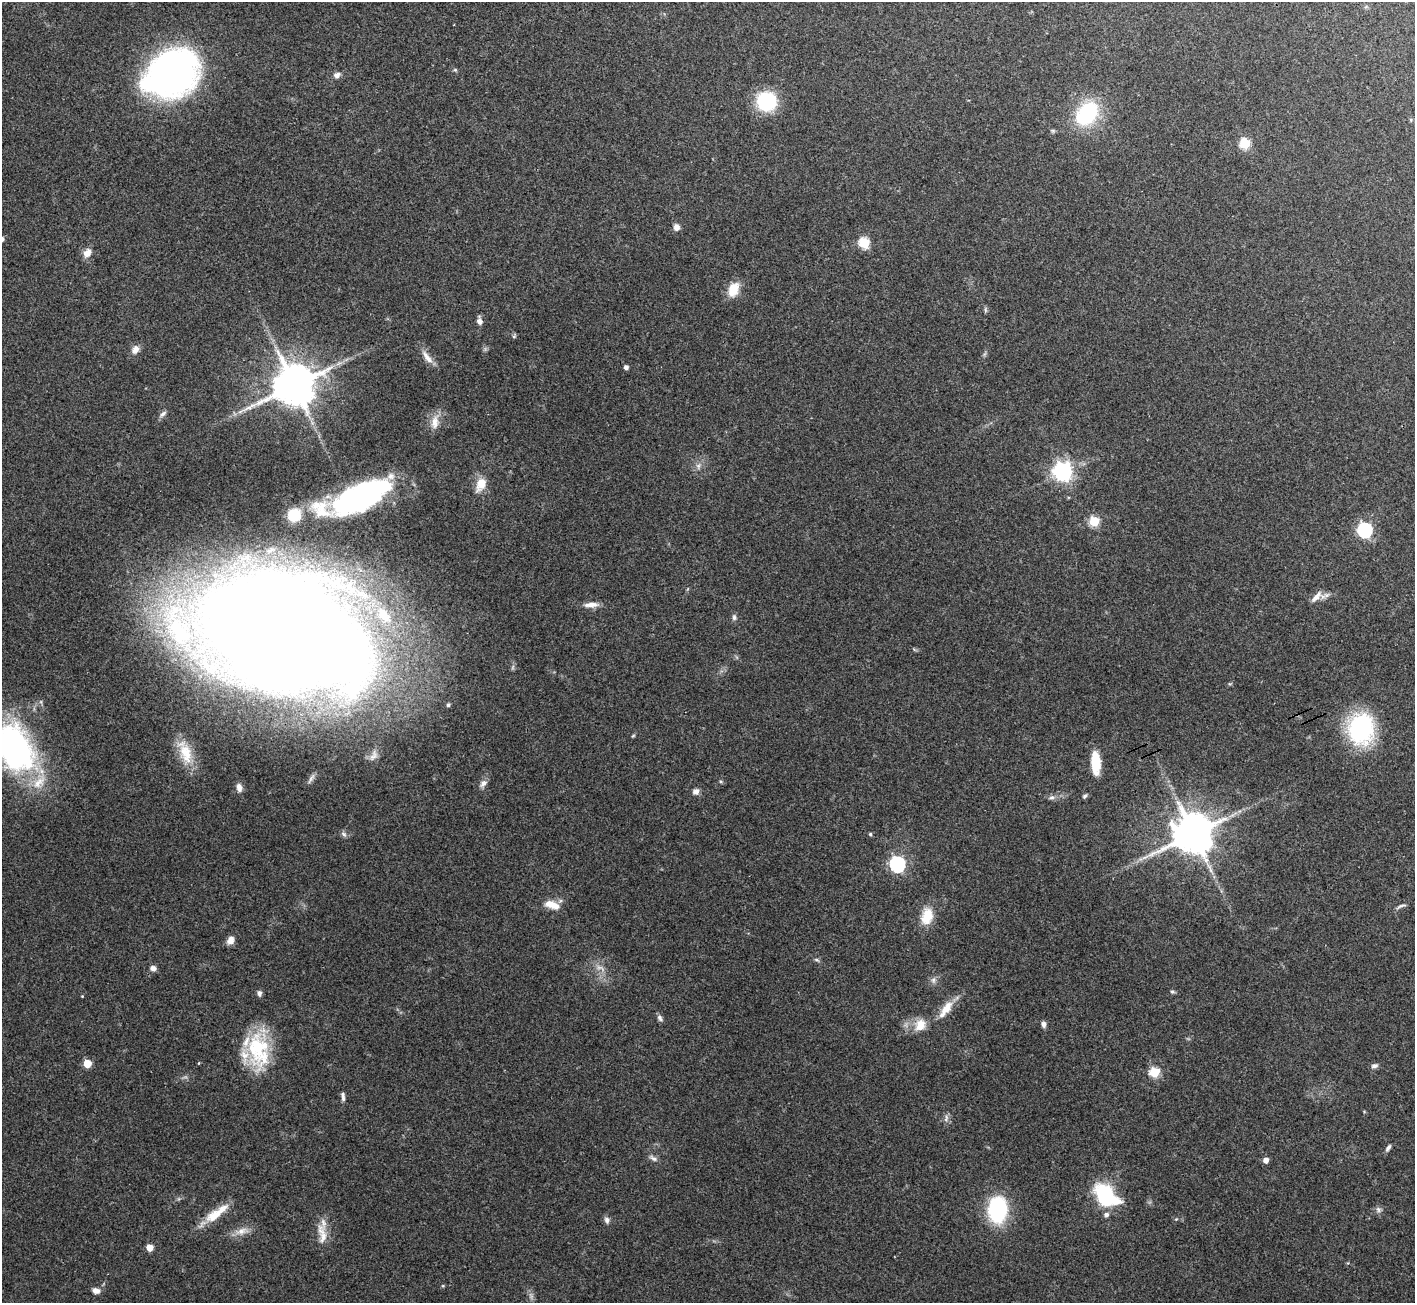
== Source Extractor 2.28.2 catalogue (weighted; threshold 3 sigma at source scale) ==
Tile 10 of 4 x 4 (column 2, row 3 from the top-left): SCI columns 1423-2835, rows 1466-2766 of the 5673 x 5664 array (HDU 1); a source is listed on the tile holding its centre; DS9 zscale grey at full resolution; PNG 1417 x 1305 px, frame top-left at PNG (2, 2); no overlay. Shown black and unused: <1% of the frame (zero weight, under 3 of 4 exposures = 2% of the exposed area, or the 3 px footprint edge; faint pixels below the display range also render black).
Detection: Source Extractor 2.28.2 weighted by HDU 2 'WHT'; one run over the whole footprint, this tile lists its part. Background 0.114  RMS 0.0059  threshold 0.0265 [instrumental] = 3 sigma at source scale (4.5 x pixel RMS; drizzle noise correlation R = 1.50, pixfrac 1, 0.05/0.05 arcsec/px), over >= 5 px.
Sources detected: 90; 1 too faint to see at this stretch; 3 inside a brighter object's white glare — not listed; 5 inside a brighter listed object's ellipse — not listed separately; the other 81 listed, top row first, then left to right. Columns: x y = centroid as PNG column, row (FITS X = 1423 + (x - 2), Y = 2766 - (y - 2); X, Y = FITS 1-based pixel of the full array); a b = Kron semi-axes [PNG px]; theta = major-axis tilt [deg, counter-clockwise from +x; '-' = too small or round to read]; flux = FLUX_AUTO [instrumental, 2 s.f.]
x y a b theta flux
455 70 6 4 0 0.8
172 72 45 38 38 250
337 75 8 7 - 2.7
766 101 17 17 - 43
1087 114 23 16 49 55
1411 120 6 4 -73 0.7
1245 143 5 5 - 41
676 227 9 8 - 2.8
2 239 6 5 - 1.8
864 243 6 6 - 40
87 253 12 9 55 4.4
733 289 18 11 67 10
985 310 8 4 -82 1
479 321 8 6 -79 2.9
514 336 6 4 45 0.88
135 349 11 8 56 3.8
427 357 23 7 -53 5.2
626 367 5 5 - 1.6
294 385 13 11 27 2400
163 414 11 5 43 2
435 422 20 10 81 6.6
698 466 7 6 - 1.8
1063 471 7 7 - 290
481 484 13 9 66 10
359 495 49 27 39 110
294 515 14 13 - 18
1094 521 5 5 - 31
1365 530 7 6 - 120
1316 597 17 6 47 3.7
591 605 19 7 3 4.7
734 617 8 5 -90 1.6
284 633 156 84 -15 2000
448 705 5 5 - 1.4
1361 729 23 20 84 91
633 736 6 3 20 0.64
14 747 63 37 -57 160
185 752 36 16 -72 17
1096 763 24 9 -87 15
483 783 12 7 46 2.8
239 787 10 7 -79 3.4
696 792 7 7 - 2.8
1085 796 7 4 45 1.2
1051 797 8 6 2 1.8
344 834 9 6 -28 1.7
870 834 4 4 - 0.99
1193 834 12 11 - 2300
897 864 7 7 - 130
552 905 19 9 -20 7.9
1401 906 16 4 22 1.7
927 916 22 14 77 13
230 940 11 8 66 3.9
817 960 8 4 -26 1.1
153 968 8 7 - 2.2
933 980 9 6 -77 2.1
1172 992 6 4 -19 1
259 993 7 5 -75 2
82 996 4 3 - 0.43
947 1008 22 10 54 9.5
660 1018 10 6 -54 1.8
1043 1024 6 6 - 2.6
920 1025 16 13 59 9.1
258 1050 48 26 -84 43
87 1063 5 5 - 14
1374 1066 9 6 12 1.8
1154 1072 6 5 - 36
343 1096 12 5 -84 1.9
946 1118 11 5 76 2
1388 1148 9 5 55 1.8
653 1158 13 6 -33 2.1
1266 1160 5 5 - 4.3
1106 1195 23 14 -41 55
1378 1209 9 5 -64 1.6
997 1210 24 17 -89 55
216 1213 38 10 36 14
1106 1215 6 6 - 1.9
1176 1219 4 4 - 0.58
607 1220 9 7 -76 2.1
242 1231 21 9 17 6
322 1234 31 11 -83 9.4
149 1248 5 5 - 8.8
96 1291 8 6 -9 3.5
Overlapping masked pixels (flux is a lower limit): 1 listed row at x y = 284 633
Isophote crosses this tile's border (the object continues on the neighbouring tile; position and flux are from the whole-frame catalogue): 2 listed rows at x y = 2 239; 14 747